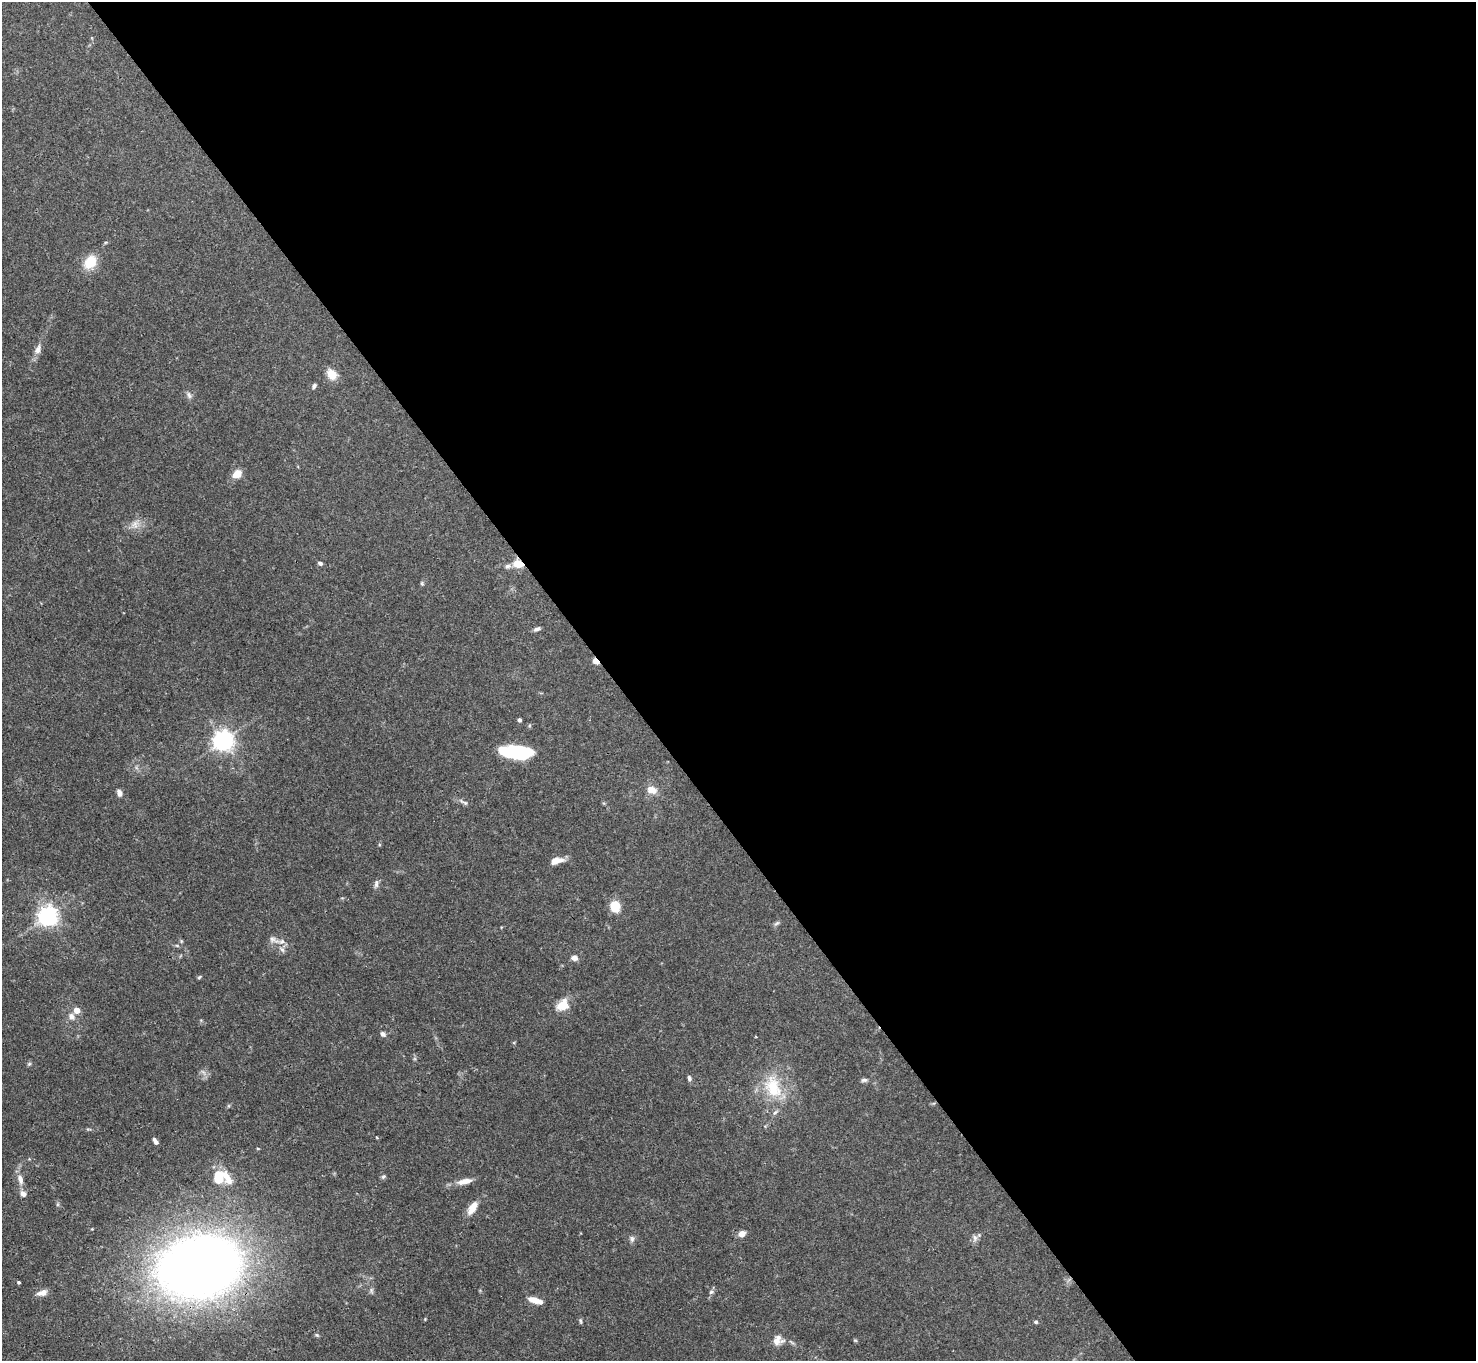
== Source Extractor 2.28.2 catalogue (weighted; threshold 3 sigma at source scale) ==
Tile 8 of 4 x 4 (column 4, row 2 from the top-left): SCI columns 4421-5894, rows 2875-4233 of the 5894 x 5887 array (HDU 1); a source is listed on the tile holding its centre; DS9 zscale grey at full resolution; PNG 1478 x 1363 px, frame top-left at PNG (2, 2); no overlay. Shown black and unused: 58% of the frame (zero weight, under 3 of 4 exposures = <1% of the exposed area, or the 3 px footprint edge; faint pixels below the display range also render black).
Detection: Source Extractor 2.28.2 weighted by HDU 2 'WHT'; one run over the whole footprint, this tile lists its part. Background 0.131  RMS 0.0044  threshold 0.0199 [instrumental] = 3 sigma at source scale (4.5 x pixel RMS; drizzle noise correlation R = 1.50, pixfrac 1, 0.05/0.05 arcsec/px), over >= 5 px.
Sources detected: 67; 1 inside a brighter object's white glare — not listed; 4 inside a brighter listed object's ellipse — not listed separately; the other 62 listed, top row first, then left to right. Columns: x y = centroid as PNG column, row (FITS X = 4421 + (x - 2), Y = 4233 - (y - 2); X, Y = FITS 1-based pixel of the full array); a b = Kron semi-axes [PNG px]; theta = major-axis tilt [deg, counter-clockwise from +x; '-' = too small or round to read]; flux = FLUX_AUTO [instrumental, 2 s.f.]
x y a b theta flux
90 262 13 10 53 11
38 349 12 7 73 2.5
332 374 11 8 -55 7.1
314 386 6 4 62 1.2
189 395 10 6 -60 1.4
237 474 8 6 32 6.9
135 524 13 9 45 3.4
320 563 6 5 - 1.1
518 564 8 6 -10 7.7
507 566 8 6 17 1.3
422 583 6 5 - 0.62
537 629 9 5 22 1.2
596 661 7 5 -41 3.6
519 720 4 4 - 1
223 740 7 7 - 290
518 751 35 12 3 30
652 790 13 9 -20 4
119 793 7 6 - 2
465 803 8 6 -29 1
557 861 15 7 14 4.3
376 884 11 6 86 1.4
615 906 11 9 -78 8.3
48 916 7 7 - 260
777 923 10 4 33 0.86
273 940 19 8 -26 3.2
181 941 6 4 -72 0.51
177 946 6 4 -20 0.54
574 958 7 6 - 2.1
199 977 6 4 44 0.56
562 1005 16 12 43 6.8
76 1010 5 5 - 5.5
72 1016 10 7 -53 2.4
383 1034 8 6 -40 1.3
29 1064 6 4 43 0.63
203 1072 8 5 -45 1.3
689 1078 7 5 -82 1.1
864 1080 8 5 2 1.1
773 1087 35 22 -70 20
376 1137 4 2 - 0.39
155 1141 7 4 -58 1.5
258 1149 4 3 - 0.34
218 1176 17 11 -89 9.4
383 1176 6 5 - 0.78
20 1179 13 7 -78 3.1
465 1181 19 7 12 4.2
23 1194 8 7 - 2
472 1208 16 8 59 5.2
92 1229 3 3 - 0.29
742 1234 5 5 - 4.9
975 1238 10 6 -89 1.6
632 1239 9 6 -90 1.2
199 1267 58 42 11 610
18 1282 4 3 - 0.68
711 1292 6 5 - 0.9
42 1293 14 7 17 3
535 1300 16 6 -16 5.2
425 1319 4 4 - 0.35
580 1321 8 4 -72 0.66
1036 1322 4 4 - 0.8
317 1335 6 5 - 0.67
855 1340 6 3 -19 0.47
776 1341 19 9 3 3.9
Overlapping masked pixels (flux is a lower limit): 3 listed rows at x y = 518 564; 596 661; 199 1267